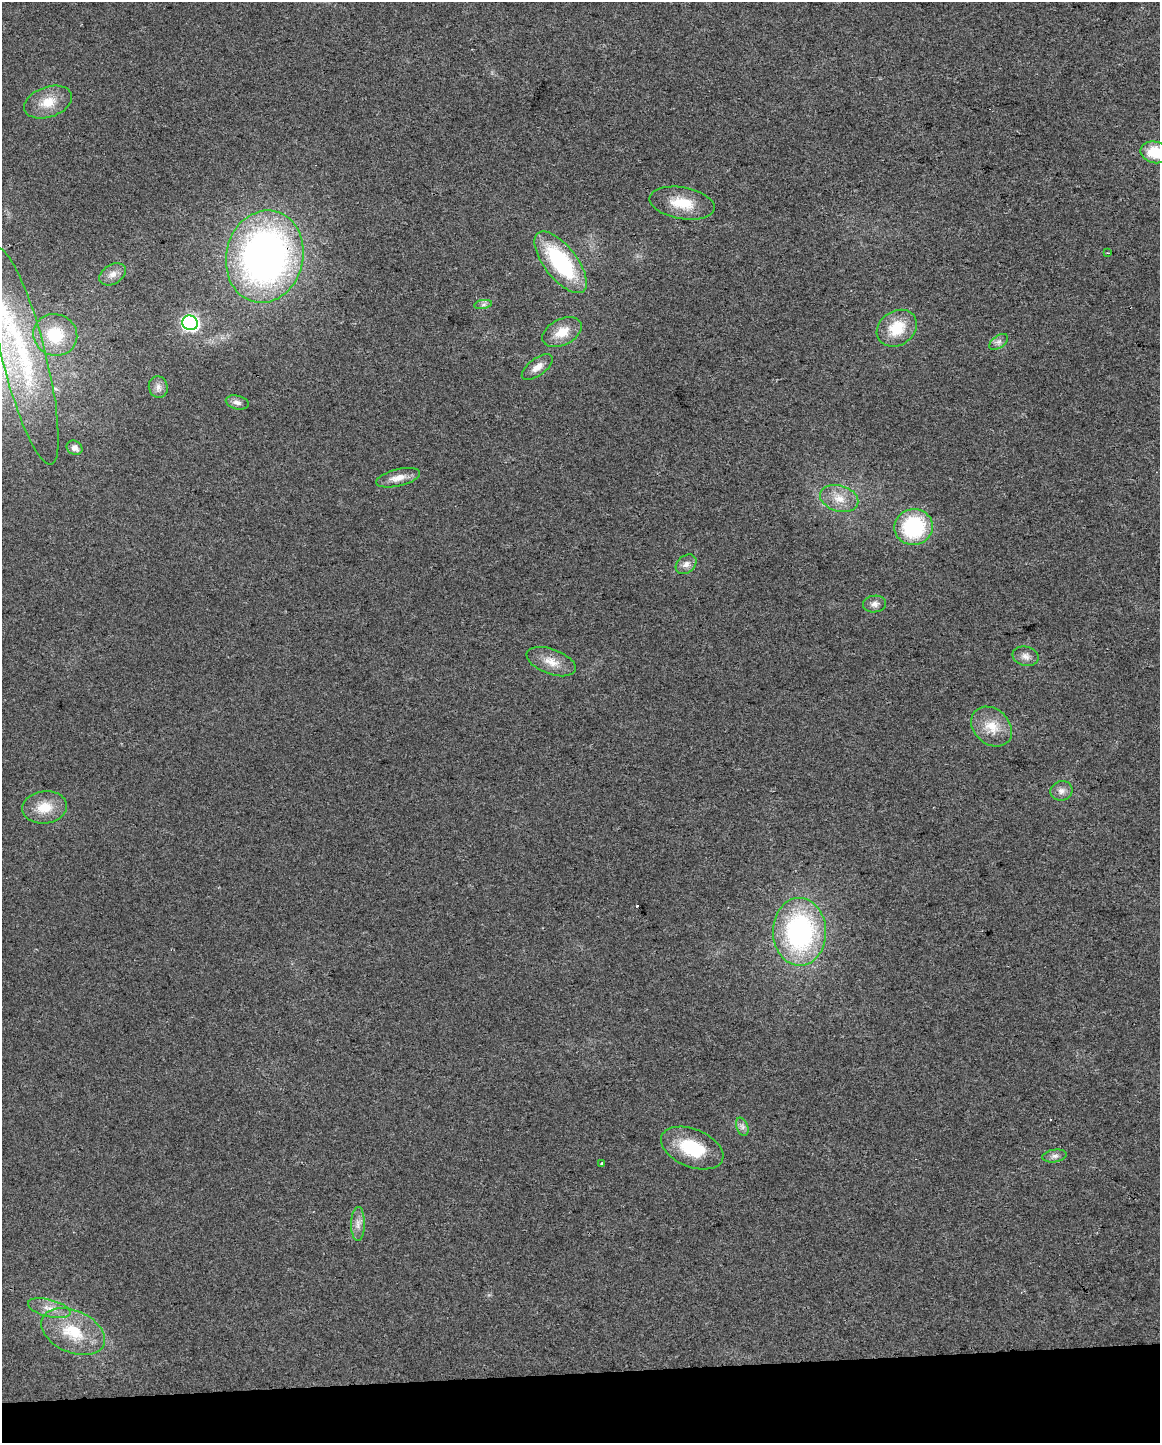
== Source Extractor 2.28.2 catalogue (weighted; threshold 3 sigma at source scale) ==
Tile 10 of 4 x 3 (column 2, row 3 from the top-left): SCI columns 1159-2316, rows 55-1495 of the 4632 x 4387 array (HDU 1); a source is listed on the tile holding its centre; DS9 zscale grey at full resolution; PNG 1162 x 1445 px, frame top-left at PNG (2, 2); each listed source drawn as its Kron ellipse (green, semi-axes under 4 px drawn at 4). Shown black and unused: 5% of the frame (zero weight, under 2 of 3 exposures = <1% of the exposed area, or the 3 px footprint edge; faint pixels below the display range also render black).
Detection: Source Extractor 2.28.2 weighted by HDU 2 'WHT'; one run over the whole footprint, this tile lists its part. Background 0.0281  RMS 0.0062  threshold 0.0281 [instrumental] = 3 sigma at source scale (4.5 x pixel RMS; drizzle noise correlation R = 1.50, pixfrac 1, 0.0396/0.0396 arcsec/px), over >= 5 px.
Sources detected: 38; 1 cosmic-ray / hot-pixel residue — neither listed nor drawn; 1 inside a brighter listed object's ellipse — not listed separately; the other 36 listed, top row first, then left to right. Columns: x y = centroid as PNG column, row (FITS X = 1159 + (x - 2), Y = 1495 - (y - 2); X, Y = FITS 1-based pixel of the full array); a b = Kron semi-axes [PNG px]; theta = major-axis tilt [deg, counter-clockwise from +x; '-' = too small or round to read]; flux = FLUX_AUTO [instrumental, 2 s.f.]
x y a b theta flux
48 102 25 15 19 13
1155 152 14 10 -14 18
682 203 33 16 -10 18
1108 253 3 2 - 0.52
265 256 46 38 77 300
561 262 37 16 -52 61
113 274 14 9 32 4.8
483 304 9 4 9 1.7
190 323 8 7 - 160
897 328 21 17 34 20
562 332 21 13 28 12
55 335 22 20 -20 30
999 342 10 6 37 2.5
24 356 112 22 -76 84
537 367 18 8 37 5.5
158 387 11 9 -73 3.3
237 402 11 7 -14 3.2
74 448 8 6 -33 3
398 478 23 8 13 6.7
839 498 19 13 -17 10
914 527 19 18 - 56
686 564 11 8 39 3.6
875 604 11 8 9 3.4
1025 656 13 9 -14 4.2
551 662 26 12 -20 9.4
992 727 22 17 -42 13
1061 791 11 9 16 3.5
45 807 22 16 7 14
799 932 34 26 -89 110
742 1127 9 5 -71 2.4
692 1148 33 19 -22 32
1055 1156 12 6 9 2.8
602 1163 3 2 - 1.1
358 1224 17 7 89 4.4
49 1308 22 8 -14 7.2
73 1332 33 21 -24 27
Overlapping masked pixels (flux is a lower limit): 1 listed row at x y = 265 256
Isophote crosses this tile's border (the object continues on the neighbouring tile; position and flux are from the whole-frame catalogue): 1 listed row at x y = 1155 152